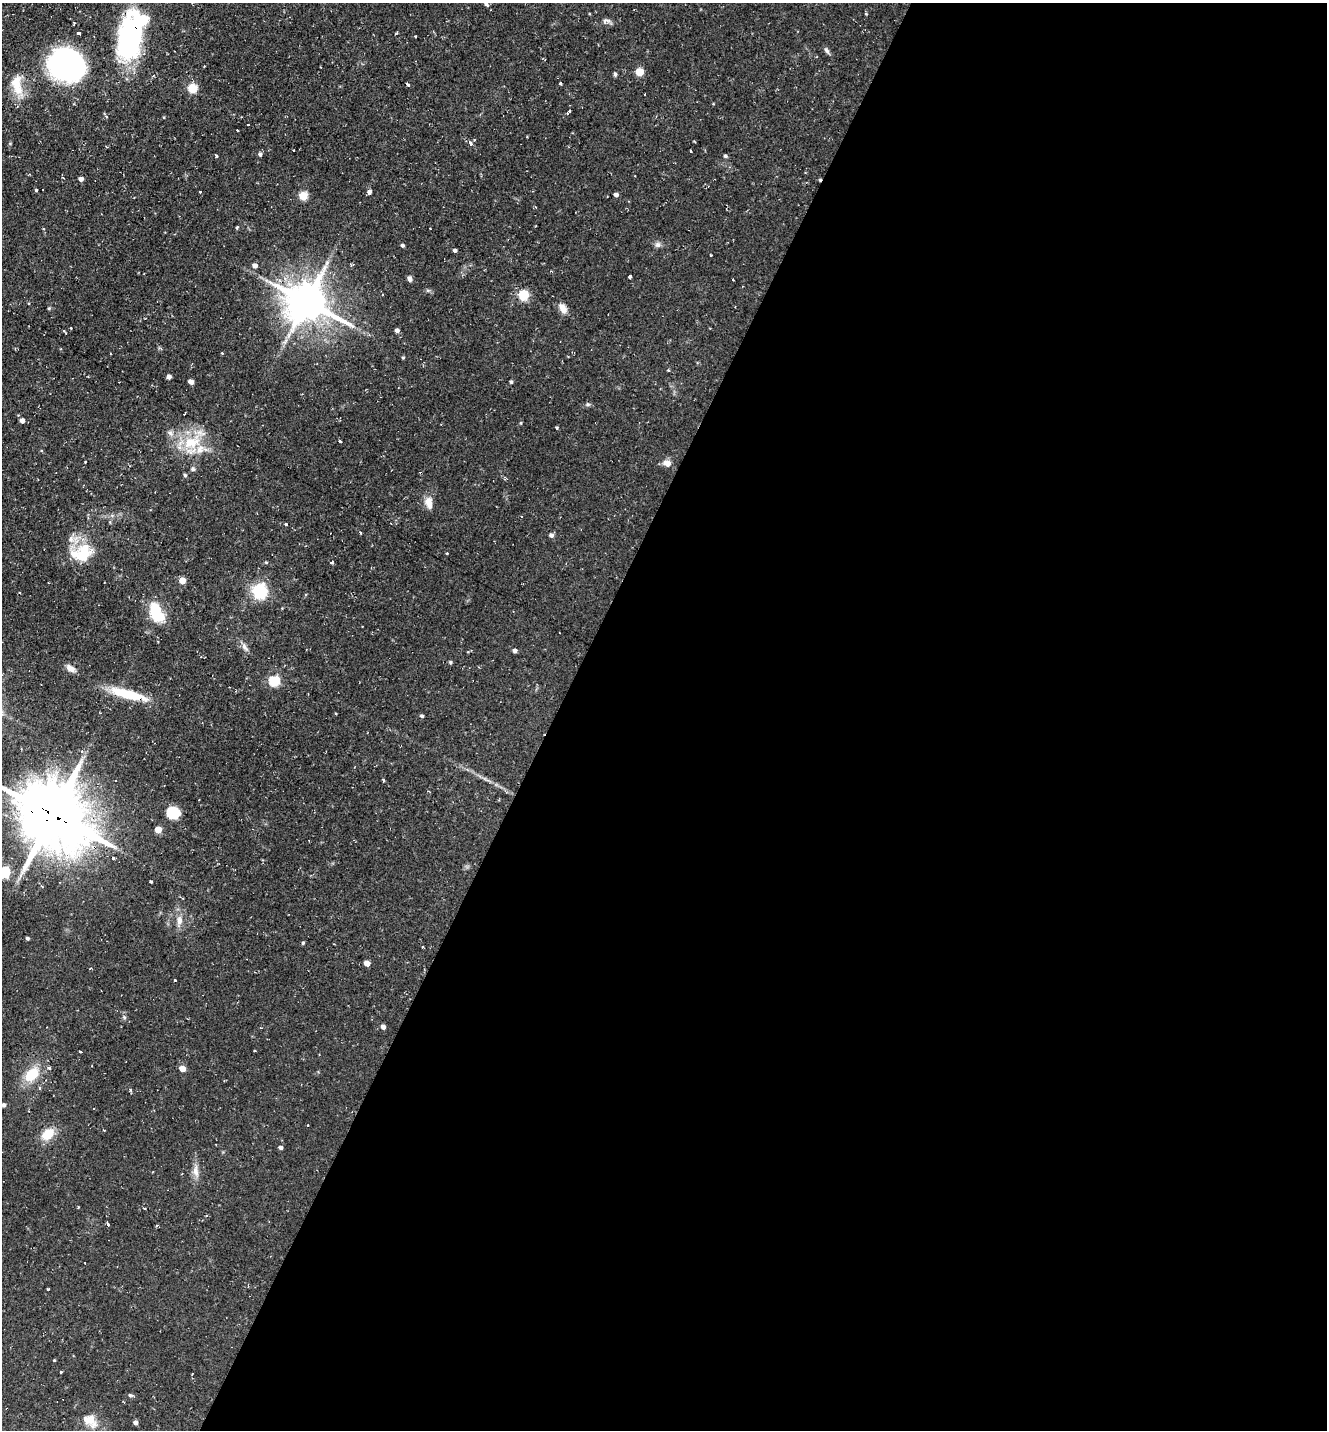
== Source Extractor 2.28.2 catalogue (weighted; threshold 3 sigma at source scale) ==
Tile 12 of 4 x 4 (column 4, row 3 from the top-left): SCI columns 4254-5578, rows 1429-2856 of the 5727 x 5714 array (HDU 1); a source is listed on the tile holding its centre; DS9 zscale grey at full resolution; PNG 1329 x 1432 px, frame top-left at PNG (2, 3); no overlay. Shown black and unused: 58% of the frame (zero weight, under 2 of 3 exposures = <1% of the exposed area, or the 3 px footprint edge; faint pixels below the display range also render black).
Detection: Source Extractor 2.28.2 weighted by HDU 2 'WHT'; one run over the whole footprint, this tile lists its part. Background 0.0823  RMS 0.0071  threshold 0.0319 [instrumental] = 3 sigma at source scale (4.5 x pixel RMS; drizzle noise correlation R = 1.50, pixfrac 1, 0.05/0.05 arcsec/px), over >= 5 px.
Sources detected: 128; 3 inside a brighter object's white glare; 5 cosmic-ray / hot-pixel residue — not listed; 4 inside a brighter listed object's ellipse — not listed separately; the other 116 listed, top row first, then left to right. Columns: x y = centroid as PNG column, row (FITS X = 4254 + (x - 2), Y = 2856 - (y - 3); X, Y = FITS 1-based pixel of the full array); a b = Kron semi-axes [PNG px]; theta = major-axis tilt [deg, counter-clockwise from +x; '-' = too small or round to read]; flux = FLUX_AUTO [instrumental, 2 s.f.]
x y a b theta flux
486 4 8 5 -44 1.4
866 14 5 3 - 0.75
606 20 13 6 -4 2.7
79 33 4 3 - 4.9
415 36 2 2 - 0.65
129 39 46 21 82 120
826 50 9 5 -51 1.8
76 62 46 16 -37 64
639 72 5 5 - 22
615 74 6 4 -89 1.2
560 83 3 3 - 3.5
408 85 4 3 - 3.9
192 88 5 5 - 34
18 89 20 13 -65 13
569 111 4 3 - 1.2
248 125 3 2 - 1.3
471 143 6 5 - 1.8
293 150 2 2 - 0.74
691 151 3 2 - 0.7
260 154 5 4 - 1.5
216 156 4 3 - 2.1
725 156 5 4 - 1.3
81 179 4 4 - 3.3
36 190 3 3 - 4.4
199 192 3 3 - 2.1
369 192 4 4 - 2.8
616 195 4 4 - 3
303 196 5 5 - 30
237 227 4 3 - 0.78
430 228 3 2 - 0.85
402 245 4 3 - 1.4
658 245 8 7 - 2.4
455 250 4 3 - 1.8
711 255 3 2 - 0.76
255 265 5 5 - 2.9
630 276 3 3 - 3.4
410 279 7 5 -81 2.3
733 280 3 2 - 0.57
523 295 5 5 - 50
307 302 13 12 - 2100
563 308 12 8 -60 5.2
397 330 4 4 - 2.3
64 331 3 3 - 0.85
222 353 3 3 - 0.77
403 358 4 4 - 0.77
668 370 3 3 - 0.62
169 377 4 4 - 2.8
191 382 4 4 - 4.4
511 382 4 3 - 1
588 404 6 4 -29 1.1
22 420 4 4 - 3.6
521 423 5 3 - 0.63
557 427 3 3 - 0.78
170 433 7 6 - 2.2
340 441 3 3 - 1.8
192 442 28 17 24 26
85 462 3 2 - 0.9
667 463 9 8 - 4.8
193 469 6 5 - 1.4
421 473 3 3 - 6.5
185 475 5 4 - 1
429 502 15 9 -77 6.4
286 524 3 3 - 6.8
361 533 4 2 - 0.63
551 535 5 5 - 2.3
71 539 11 8 75 4.5
447 553 3 3 - 0.56
83 554 24 18 68 26
266 562 5 3 - 0.71
332 562 3 3 - 1.9
182 581 4 4 - 10
259 591 6 6 - 180
19 592 3 2 - 0.78
156 613 23 12 -63 24
245 647 14 5 -53 2.9
515 651 4 4 - 2.4
450 662 4 4 - 1
70 668 12 7 -33 4
274 681 5 5 - 58
127 694 44 10 -15 26
422 716 4 4 - 1.4
383 780 4 3 - 1.5
173 813 11 10 - 21
53 815 24 21 -40 4700
158 829 5 4 - 11
94 847 8 6 -33 3.6
4 872 5 5 - 70
151 881 3 3 - 2.7
179 921 12 7 89 4.8
27 938 4 3 - 1.3
303 943 4 4 - 0.91
422 947 3 2 - 0.6
367 963 5 4 - 7.5
175 980 3 3 - 1.4
124 1017 6 4 -72 1.1
383 1027 4 4 - 3.7
80 1052 3 3 - 1.4
49 1068 4 3 - 2.3
182 1069 5 4 - 8.7
32 1075 20 13 45 17
40 1088 3 3 - 2.5
130 1089 5 3 - 0.91
4 1105 4 4 - 2.1
308 1125 3 3 - 1.2
104 1130 3 2 - 0.83
48 1134 14 11 38 13
280 1148 4 4 - 2.2
196 1171 17 7 -90 5.2
78 1207 3 2 - 0.56
108 1224 3 3 - 2.5
48 1289 3 2 - 1.3
54 1360 4 3 - 0.55
61 1372 3 3 - 1.1
130 1395 6 4 -15 1.3
89 1419 15 12 -7 11
135 1423 5 4 - 2.4
Overlapping masked pixels (flux is a lower limit): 5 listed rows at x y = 129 39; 307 302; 421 473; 53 815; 94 847
Isophote crosses this tile's border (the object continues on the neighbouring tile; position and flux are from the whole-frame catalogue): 2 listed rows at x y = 53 815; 4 872